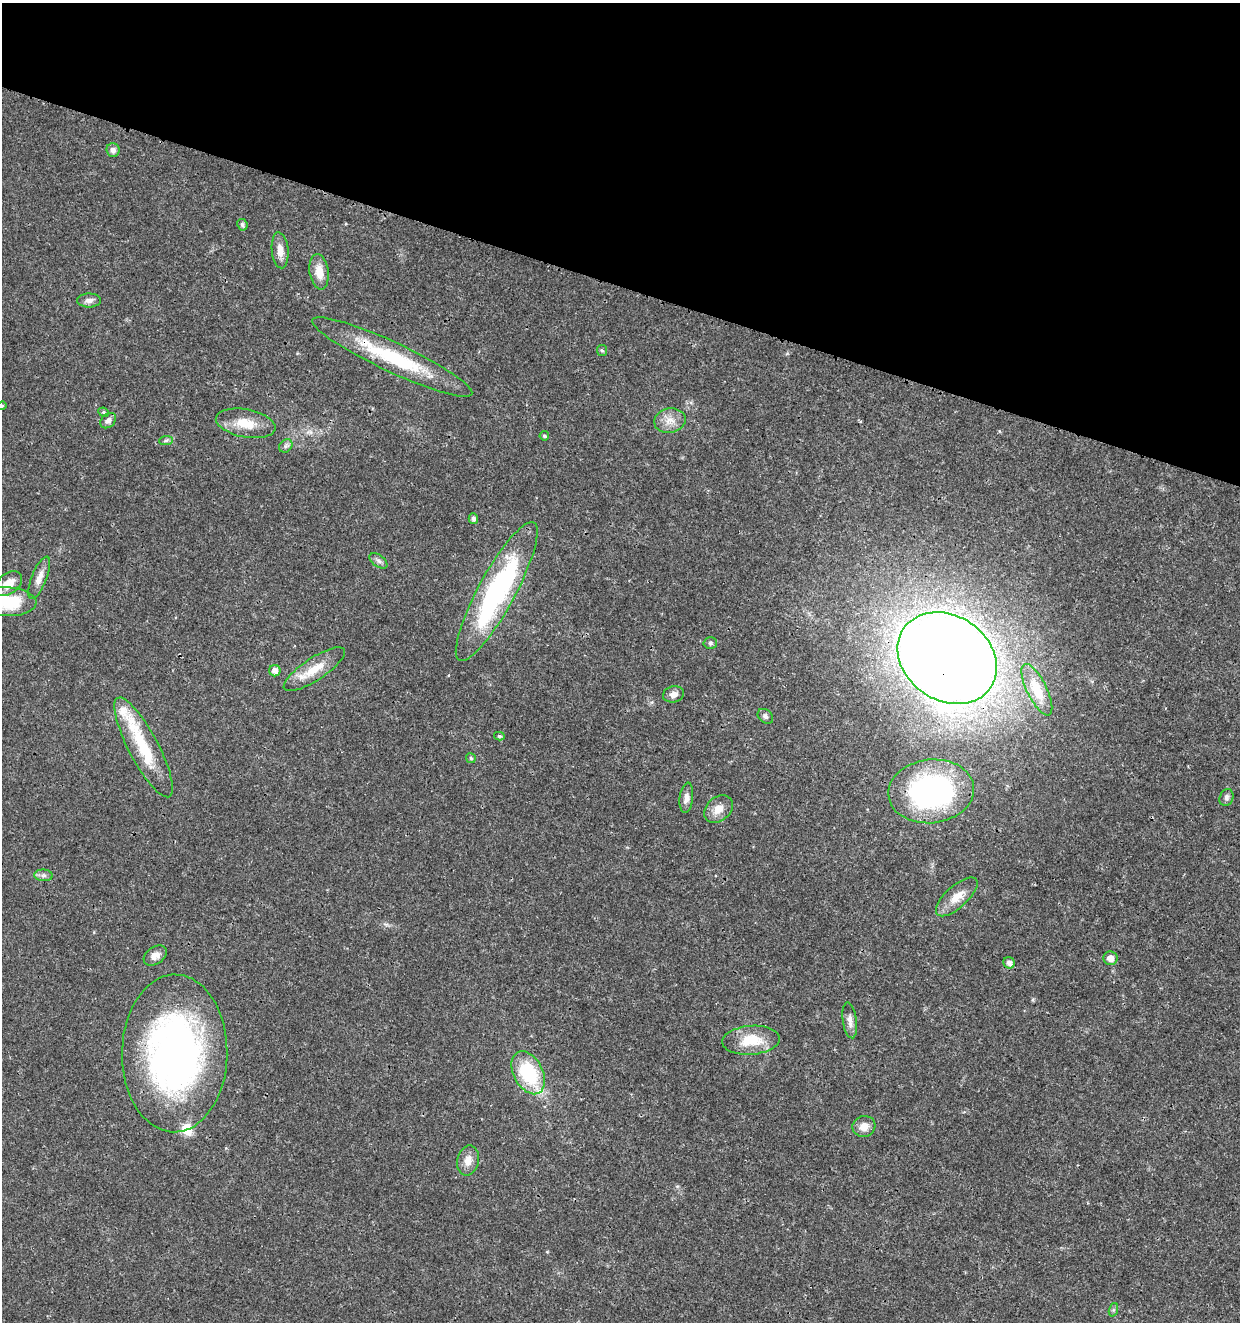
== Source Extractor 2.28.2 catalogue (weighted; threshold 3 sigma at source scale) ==
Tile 2 of 4 x 4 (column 2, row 1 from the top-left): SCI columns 1525-2762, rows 3965-5284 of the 5463 x 5297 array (HDU 1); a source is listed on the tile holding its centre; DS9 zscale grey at full resolution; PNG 1242 x 1324 px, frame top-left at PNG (2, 3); each listed source drawn as its Kron ellipse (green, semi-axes under 4 px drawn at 4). Shown black and unused: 22% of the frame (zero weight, under 3 of 4 exposures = <1% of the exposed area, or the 3 px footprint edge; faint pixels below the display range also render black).
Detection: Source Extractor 2.28.2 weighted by HDU 2 'WHT'; one run over the whole footprint, this tile lists its part. Background 0.018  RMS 0.002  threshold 0.00906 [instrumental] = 3 sigma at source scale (4.5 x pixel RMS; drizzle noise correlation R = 1.50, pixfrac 1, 0.0396/0.0396 arcsec/px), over >= 5 px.
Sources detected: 50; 3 inside a brighter listed object's ellipse — not listed separately; the other 47 listed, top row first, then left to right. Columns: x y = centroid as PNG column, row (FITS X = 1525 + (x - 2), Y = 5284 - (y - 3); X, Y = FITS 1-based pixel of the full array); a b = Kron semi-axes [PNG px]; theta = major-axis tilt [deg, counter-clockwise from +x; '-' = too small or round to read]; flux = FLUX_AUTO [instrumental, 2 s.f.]
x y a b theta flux
113 150 7 6 - 0.9
242 225 6 5 - 0.54
280 250 18 8 -84 1.9
319 272 18 9 -82 2.9
89 300 12 7 1 0.92
602 350 5 5 - 0.33
392 357 88 15 -25 16
2 406 4 4 - 0.2
104 412 5 4 - 0.32
108 421 9 6 42 0.86
670 421 16 12 12 2.2
246 423 30 14 -11 4.5
544 436 5 4 - 0.38
166 440 7 4 2 0.4
286 446 7 6 - 0.53
473 518 5 4 - 0.72
378 561 10 5 -38 0.66
39 578 22 7 69 1.8
9 584 15 10 37 3
497 592 78 18 62 37
7 602 30 14 -2 9.7
710 643 7 5 -2 0.41
947 658 53 42 -34 540
314 669 36 11 33 4.5
275 671 6 5 - 1.3
1037 690 28 10 -64 4.3
674 694 11 8 15 1.2
765 716 8 6 -43 0.59
499 736 5 4 - 0.32
144 747 56 14 -62 11
471 758 5 5 - 0.37
931 791 43 32 6 45
1226 797 9 6 68 0.61
686 798 15 6 83 1.2
718 809 16 11 40 2.3
43 875 9 5 -6 0.66
957 897 26 11 42 3.1
155 956 12 8 33 1.5
1110 958 7 7 - 1.3
1009 963 6 5 - 0.94
850 1020 18 7 -82 1.4
751 1040 29 14 4 6.1
175 1053 79 52 89 90
528 1073 23 14 -63 13
864 1126 11 10 - 1.9
468 1161 15 10 77 2
1113 1310 7 4 71 0.34
Overlapping masked pixels (flux is a lower limit): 3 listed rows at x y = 392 357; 947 658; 931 791
Isophote crosses this tile's border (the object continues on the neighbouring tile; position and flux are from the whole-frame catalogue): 2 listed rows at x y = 2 406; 7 602